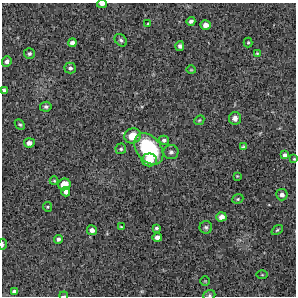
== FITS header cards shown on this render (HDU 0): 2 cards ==
NAXIS1  =                  294 /Length X axis
NAXIS2  =                  294 /Length Y axis

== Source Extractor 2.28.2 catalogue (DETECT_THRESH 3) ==
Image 294 x 294 px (HDU 0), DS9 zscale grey, 1 PNG px = 1 image px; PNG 298 x 298 px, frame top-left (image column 1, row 294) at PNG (2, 3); each listed source drawn as its Kron ellipse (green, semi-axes under 4 px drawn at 4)
Background 11500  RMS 270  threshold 803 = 3 sigma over >= 5 px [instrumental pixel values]
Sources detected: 49; all 49 listed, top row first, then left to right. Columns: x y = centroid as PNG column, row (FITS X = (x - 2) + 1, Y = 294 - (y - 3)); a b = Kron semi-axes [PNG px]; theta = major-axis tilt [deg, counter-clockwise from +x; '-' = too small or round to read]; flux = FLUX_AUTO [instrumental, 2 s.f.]
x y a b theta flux
102 4 5 3 - 6.0e+04
191 21 4 4 - 5.0e+04
148 23 4 2 - 1.6e+04
206 25 5 4 - 1.0e+05
121 40 7 5 -44 3.7e+04
72 43 4 4 - 6.8e+04
248 43 5 4 - 2.2e+04
180 46 5 4 - 4.2e+04
257 53 4 4 - 1.9e+04
29 54 5 5 - 3.7e+04
7 62 5 4 - 5.7e+04
70 68 6 5 - 4.6e+04
191 70 5 3 - 1.6e+04
4 90 4 3 - 3.7e+04
46 107 6 5 - 4.0e+04
235 118 6 6 - 8.3e+04
199 120 5 4 - 2.3e+04
20 124 6 4 -47 2.9e+04
133 136 8 7 - 3.1e+05
164 140 5 4 - 4.0e+04
29 143 5 4 - 7.9e+04
243 147 4 3 - 2.2e+04
121 149 5 5 - 3.3e+04
149 149 17 12 -51 1.6e+06
171 152 7 7 - 4.9e+04
285 155 4 3 - 4.8e+04
294 159 3 3 - 1.8e+04
149 160 7 6 - 2.4e+05
237 176 4 4 - 1.5e+04
54 181 4 4 - 2.0e+04
64 184 6 5 - 2.4e+05
66 192 5 4 - 7.4e+04
282 195 6 5 - 7.2e+04
238 199 6 4 22 2.5e+04
48 207 5 4 - 2.2e+04
221 217 5 4 - 1.1e+05
121 227 4 3 - 1.8e+04
206 227 6 6 - 3.9e+04
156 228 4 3 - 3.1e+04
92 230 5 5 - 7.9e+04
277 230 6 4 37 2.7e+04
157 237 4 4 - 8.2e+04
58 239 4 4 - 3.8e+04
2 244 6 2 -87 2.8e+04
262 275 5 3 - 1.6e+04
205 281 5 4 - 1.6e+04
14 291 4 3 - 3.7e+04
209 295 6 5 - 2.8e+04
64 296 4 2 - 1.4e+04
At the frame edge (FLAGS 8, measured only in part): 6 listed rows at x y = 102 4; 4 90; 294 159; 2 244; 209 295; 64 296